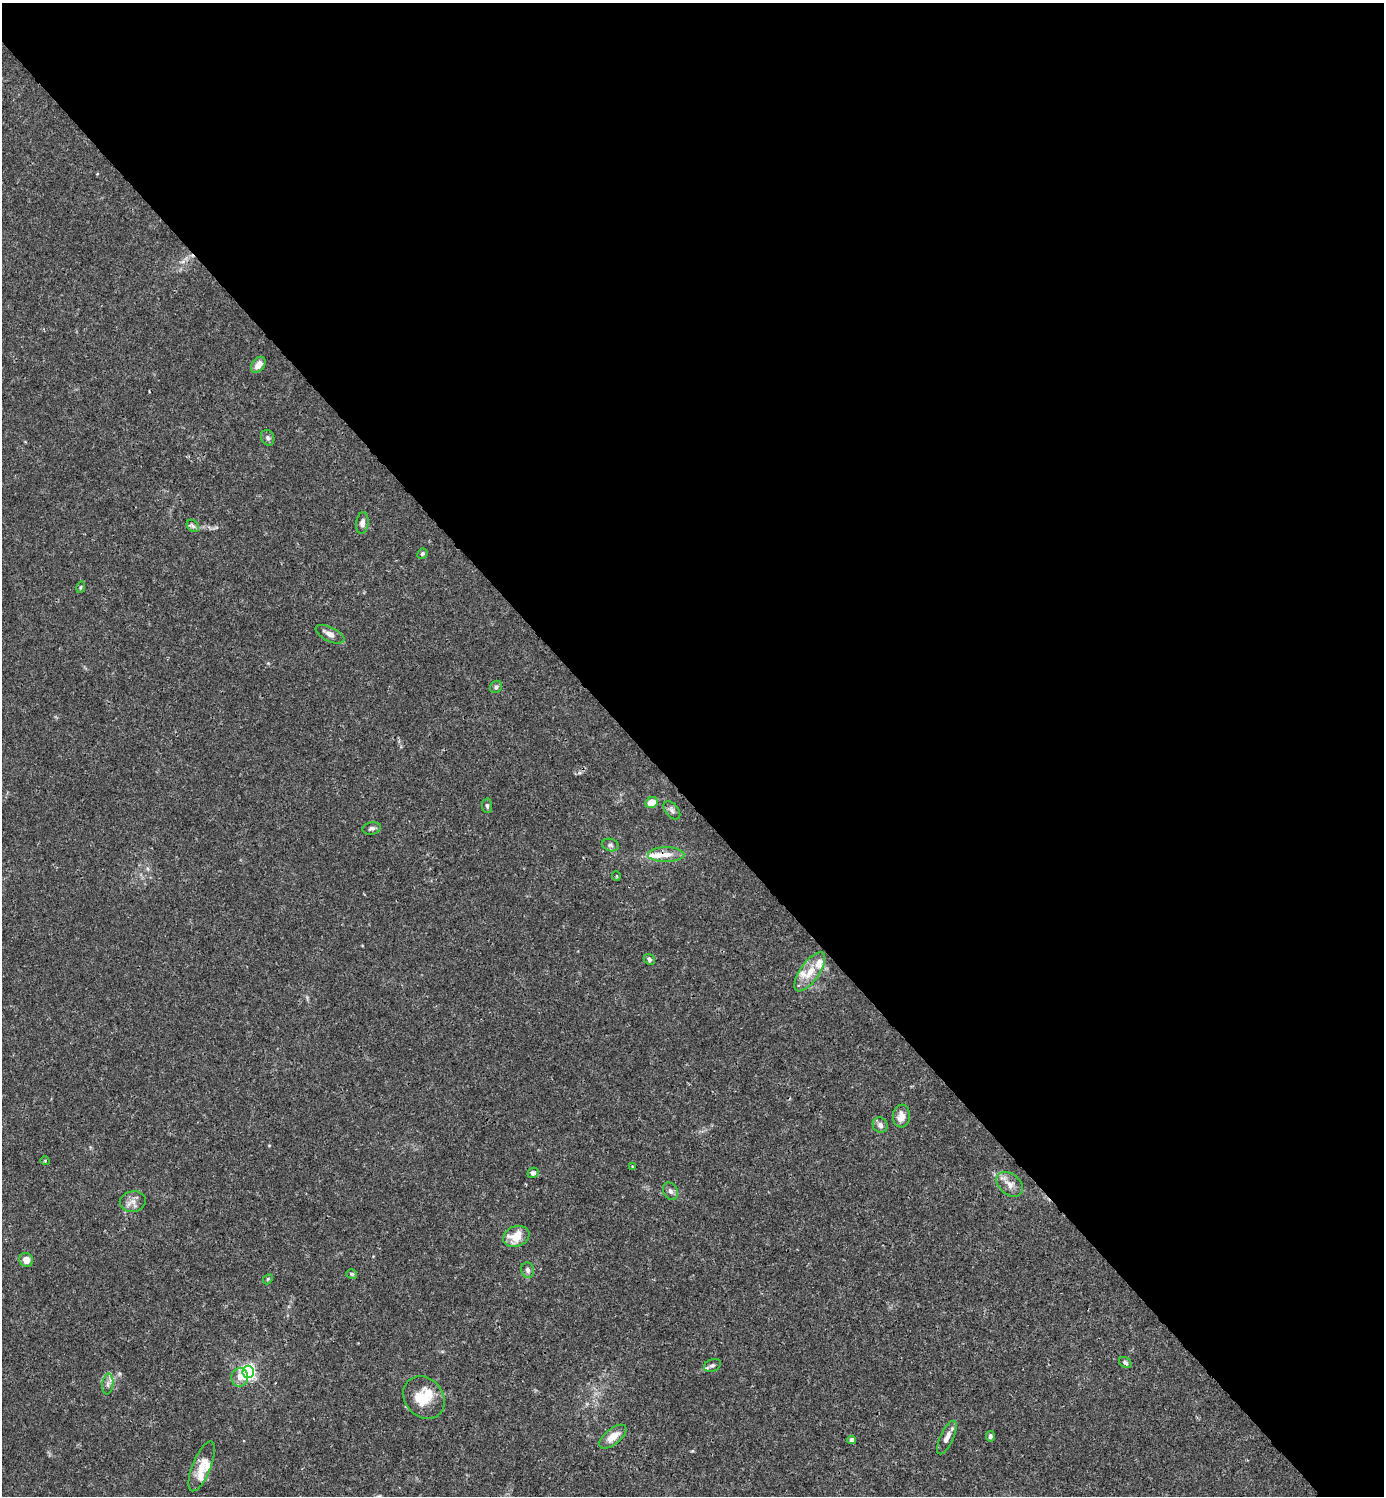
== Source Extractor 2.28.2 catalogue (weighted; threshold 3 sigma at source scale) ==
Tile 3 of 4 x 4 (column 3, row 1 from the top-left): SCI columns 3062-4443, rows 4485-5978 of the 5981 x 5982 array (HDU 1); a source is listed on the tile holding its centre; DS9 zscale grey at full resolution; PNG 1386 x 1498 px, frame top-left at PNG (2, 3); each listed source drawn as its Kron ellipse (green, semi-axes under 4 px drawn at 4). Shown black and unused: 54% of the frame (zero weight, under 3 of 4 exposures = <1% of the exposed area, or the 3 px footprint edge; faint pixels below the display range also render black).
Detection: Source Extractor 2.28.2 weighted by HDU 2 'WHT'; one run over the whole footprint, this tile lists its part. Background 0.0153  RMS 0.0021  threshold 0.00965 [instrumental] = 3 sigma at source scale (4.5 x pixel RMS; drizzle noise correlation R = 1.50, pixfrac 1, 0.05/0.05 arcsec/px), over >= 5 px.
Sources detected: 50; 9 inside a brighter listed object's ellipse — not listed separately; the other 41 listed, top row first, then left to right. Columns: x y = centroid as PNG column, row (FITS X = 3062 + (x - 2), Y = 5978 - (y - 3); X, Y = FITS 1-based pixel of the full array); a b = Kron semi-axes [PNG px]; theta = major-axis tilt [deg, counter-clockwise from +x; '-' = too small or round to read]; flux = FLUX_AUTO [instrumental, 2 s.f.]
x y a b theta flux
258 365 9 6 52 1.7
268 438 8 6 -64 0.58
362 523 11 6 83 1.1
193 526 7 5 -45 0.53
422 554 5 4 - 0.38
81 587 6 4 73 0.27
330 634 15 7 -26 1.3
496 687 6 5 - 0.57
652 803 6 5 - 3.4
487 806 7 5 -86 0.47
672 810 10 6 -50 0.73
372 828 9 6 12 0.68
610 845 8 6 -17 0.55
666 855 18 7 1 2
616 876 5 3 - 0.2
649 959 6 5 - 0.5
810 972 23 9 54 3.6
902 1116 11 8 84 1.8
880 1125 8 7 - 0.93
45 1161 4 3 - 0.19
633 1167 3 3 - 0.34
533 1173 5 5 - 0.74
1010 1184 15 10 -40 1.8
670 1191 9 7 -57 0.83
133 1202 13 10 9 1.5
516 1236 13 10 21 4
26 1260 7 6 - 1.6
528 1270 8 6 -77 0.68
352 1274 5 5 - 0.4
268 1279 5 4 - 0.27
1125 1362 7 5 -35 0.55
712 1365 9 6 22 0.62
248 1372 6 6 - 56
240 1377 9 8 - 1.9
108 1384 10 5 82 0.74
424 1398 23 19 -49 4.9
990 1436 5 4 - 0.61
613 1437 16 7 39 2.6
947 1438 18 6 65 1.5
852 1440 4 4 - 1.1
202 1466 26 9 68 3.3
Overlapping masked pixels (flux is a lower limit): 1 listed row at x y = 666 855